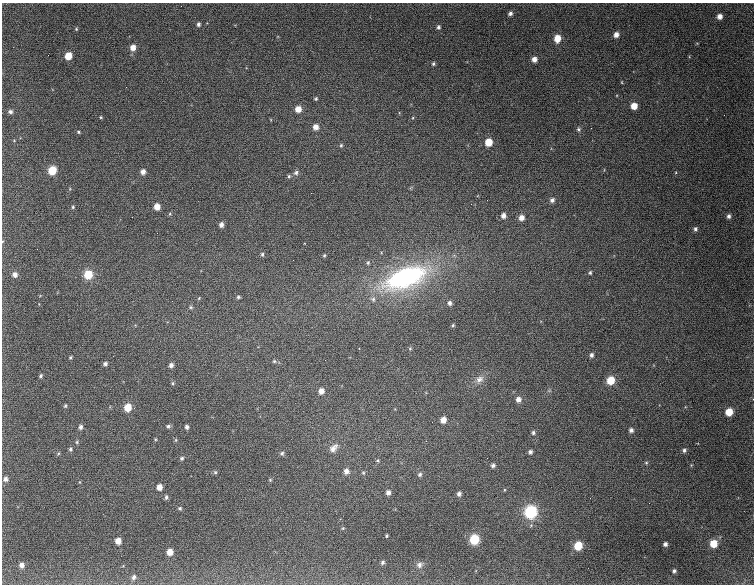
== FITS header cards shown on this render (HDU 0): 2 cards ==
NAXIS1  =                  752
NAXIS2  =                  582

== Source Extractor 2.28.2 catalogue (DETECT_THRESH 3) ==
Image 752 x 582 px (HDU 0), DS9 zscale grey, 1 PNG px = 1 image px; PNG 756 x 586 px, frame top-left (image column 1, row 582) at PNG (2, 3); no overlay
Background 3310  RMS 74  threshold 222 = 3 sigma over >= 5 px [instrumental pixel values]
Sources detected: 116; all 116 listed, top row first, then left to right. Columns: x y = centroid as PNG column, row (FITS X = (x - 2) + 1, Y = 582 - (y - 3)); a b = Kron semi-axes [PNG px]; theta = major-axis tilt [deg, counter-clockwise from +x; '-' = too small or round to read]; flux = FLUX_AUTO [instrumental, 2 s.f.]
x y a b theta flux
181 6 2 2 - 49000
510 13 5 4 - 13000
720 16 5 5 - 27000
198 24 4 3 - 12000
438 27 4 4 - 9000
76 29 4 4 - 5000
616 35 5 4 - 27000
557 38 6 5 - 63000
133 47 6 5 - 37000
68 56 5 5 - 78000
534 59 5 5 - 29000
433 64 4 4 - 8300
622 82 4 2 - 3100
316 99 4 3 - 6600
634 106 5 5 - 60000
298 109 6 5 - 48000
10 112 6 5 - 14000
724 115 2 2 - 2500
101 117 4 3 - 4800
316 127 6 6 - 34000
591 128 2 2 - 3200
579 129 6 5 - 9900
78 132 5 4 - 6000
488 142 6 5 - 95000
341 145 5 4 - 7500
52 170 6 5 - 160000
143 172 5 5 - 23000
296 173 7 6 - 15000
289 176 5 5 - 8000
311 193 2 2 - 25000
487 200 2 2 - 3200
552 200 6 5 - 17000
73 207 4 3 - 6400
157 207 5 5 - 47000
170 214 4 3 - 4200
503 216 6 6 - 25000
729 216 5 4 - 15000
521 218 6 6 - 34000
221 225 6 5 - 20000
695 229 5 4 - 12000
157 233 3 2 - 4000
262 254 5 4 - 9000
324 255 4 3 - 6300
368 263 6 5 - 8000
590 273 4 3 - 7700
15 274 6 6 - 25000
88 274 7 6 - 130000
405 277 56 25 21 840000
238 297 4 4 - 7900
199 298 4 3 - 3800
373 299 7 5 -77 13000
450 303 5 5 - 16000
191 307 6 4 -22 7600
453 325 4 4 - 6000
410 348 4 4 - 5100
591 355 5 4 - 14000
70 357 4 3 - 5900
274 361 5 5 - 7200
105 364 4 4 - 12000
171 365 4 4 - 16000
41 376 5 4 - 8400
479 379 12 9 36 33000
611 380 6 5 - 120000
172 383 5 4 - 6300
321 391 6 5 - 33000
518 399 6 5 - 26000
65 406 5 4 - 6400
128 407 6 5 - 96000
729 412 6 5 - 96000
443 420 5 5 - 45000
432 422 2 2 - 2300
168 426 5 4 - 9700
80 427 5 4 - 15000
187 427 4 3 - 13000
631 430 5 4 - 17000
533 433 5 5 - 10000
155 439 4 3 - 4400
176 440 5 3 - 5400
426 441 3 3 - 2600
77 442 5 4 - 5900
333 448 12 8 44 33000
70 449 5 5 - 8700
684 450 6 5 - 11000
530 452 4 4 - 13000
282 453 5 5 - 9800
58 454 5 3 - 5300
182 458 5 4 - 8900
487 458 3 2 - 5500
378 460 5 4 - 6100
646 463 5 4 - 6000
493 465 5 4 - 14000
346 471 6 5 - 27000
215 472 5 5 - 7400
363 473 5 4 - 6300
420 474 5 5 - 11000
5 479 6 6 - 18000
270 480 4 4 - 4500
159 487 5 5 - 39000
388 492 5 5 - 21000
459 494 5 4 - 16000
166 497 6 4 81 9400
180 508 5 4 - 7200
531 512 7 6 - 580000
343 528 5 4 - 4600
386 536 3 3 - 5900
474 539 6 6 - 240000
118 541 5 5 - 45000
665 544 4 4 - 16000
713 544 5 5 - 100000
578 546 6 5 - 140000
170 552 5 5 - 51000
382 562 6 5 - 12000
22 565 6 5 - 24000
419 565 10 8 39 24000
674 571 4 3 - 11000
134 577 7 5 68 16000